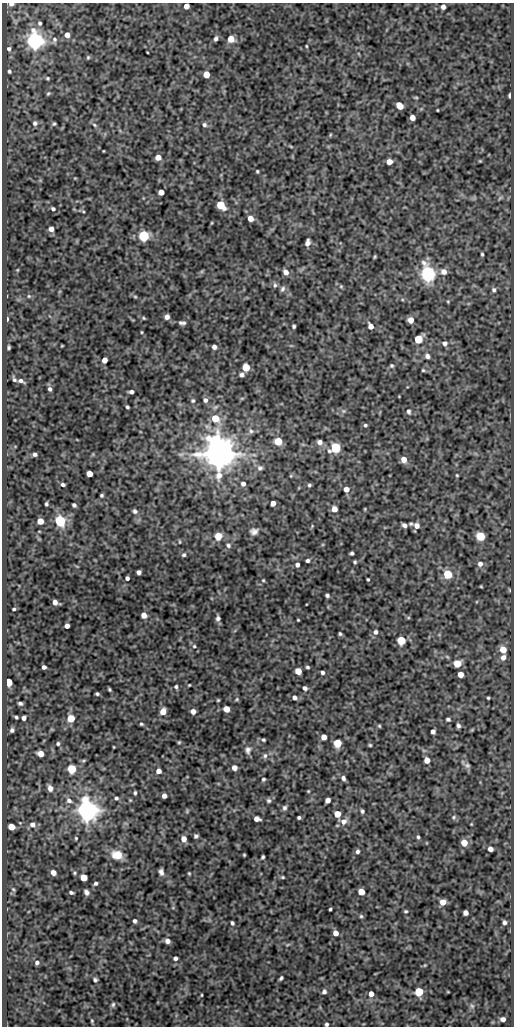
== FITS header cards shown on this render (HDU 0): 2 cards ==
NAXIS1  =                  512
NAXIS2  =                 1024

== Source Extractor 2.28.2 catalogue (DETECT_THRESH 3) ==
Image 512 x 1024 px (HDU 0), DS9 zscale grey, 1 PNG px = 1 image px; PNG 516 x 1028 px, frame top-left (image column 1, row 1024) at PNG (2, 3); no overlay
Background 75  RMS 0.49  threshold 1.47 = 3 sigma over >= 5 px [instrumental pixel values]
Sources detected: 254; all 254 listed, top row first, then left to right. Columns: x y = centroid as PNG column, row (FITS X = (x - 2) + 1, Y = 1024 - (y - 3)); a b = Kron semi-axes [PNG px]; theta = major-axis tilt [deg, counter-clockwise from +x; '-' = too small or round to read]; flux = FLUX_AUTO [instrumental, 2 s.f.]
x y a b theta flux
11 4 4 3 - 89
186 6 5 4 - 220
443 7 4 4 - 140
40 23 3 3 - 54
67 35 5 5 - 210
54 39 7 6 - 92
216 39 5 3 - 85
231 39 5 5 - 510
35 41 6 6 - 23000
306 46 3 3 - 29
9 49 4 3 - 71
88 57 5 4 - 45
9 71 4 3 - 55
206 74 5 5 - 510
48 78 4 4 - 38
48 93 6 4 43 46
510 95 5 3 - 89
416 97 6 3 -1 35
399 106 6 5 - 550
437 110 3 2 - 26
412 117 5 4 - 220
35 123 6 6 - 89
54 124 5 4 - 47
94 125 7 4 -29 63
204 125 6 5 - 76
330 135 5 3 - 30
103 151 3 2 - 20
158 157 5 5 - 280
480 161 4 3 - 28
389 162 5 4 - 330
257 171 3 3 - 37
161 192 5 4 - 300
500 198 8 3 45 42
221 205 6 5 - 1400
53 209 4 4 - 68
83 211 5 3 - 33
250 218 5 5 - 280
51 229 5 5 - 180
144 236 5 5 - 4900
308 243 6 4 78 170
482 254 3 3 - 43
375 257 6 3 81 35
17 270 5 3 - 25
286 272 6 5 - 180
444 272 7 6 - 210
428 274 6 6 - 15000
275 285 7 6 - 73
341 286 5 5 - 39
282 289 8 6 58 82
494 290 6 5 - 80
29 296 5 4 - 37
135 297 5 3 - 35
448 302 4 4 - 30
167 317 5 4 - 160
144 318 5 4 - 38
7 319 4 2 - 71
411 320 5 5 - 290
184 323 6 6 - 85
294 326 3 3 - 54
371 326 5 4 - 230
142 332 4 3 - 28
418 339 5 5 - 1500
445 343 6 6 - 110
62 346 3 2 - 23
214 347 4 4 - 110
9 348 4 3 - 52
427 356 6 5 - 110
104 360 5 4 - 260
392 365 5 5 - 50
246 367 5 5 - 940
423 370 4 3 - 37
242 375 5 4 - 93
14 379 7 4 -62 67
21 381 8 4 -24 93
50 389 5 4 - 83
131 392 5 4 - 94
205 400 6 5 - 110
193 401 5 5 - 55
127 407 3 3 - 51
343 411 6 5 - 60
409 411 7 5 -76 80
215 418 6 5 - 830
365 425 5 4 - 52
251 431 7 6 - 83
278 441 5 5 - 1100
320 442 5 5 - 150
335 447 6 5 - 3800
35 454 4 4 - 87
181 454 9 5 7 91
218 454 9 8 - 89000
254 455 6 4 -18 46
404 459 6 5 - 280
260 468 7 7 - 99
89 474 5 4 - 330
457 475 4 3 - 32
243 484 5 5 - 120
63 485 4 3 - 71
309 485 5 4 - 53
346 489 5 5 - 230
102 495 3 3 - 49
273 503 5 4 - 190
46 504 4 3 - 56
74 505 4 4 - 74
334 509 5 5 - 270
365 509 5 3 - 27
135 511 6 5 - 79
40 521 5 5 - 450
60 521 5 5 - 4700
411 524 4 3 - 45
404 525 5 4 - 110
417 526 6 6 - 180
254 531 10 8 9 150
218 536 6 6 - 450
480 536 5 5 - 1600
179 542 5 2 - 27
228 545 6 5 - 69
352 553 4 3 - 62
184 555 5 5 - 63
307 561 4 3 - 76
355 562 3 3 - 44
480 564 6 6 - 140
297 565 5 5 - 110
139 572 4 4 - 110
448 574 5 5 - 1900
127 578 4 4 - 89
368 579 3 2 - 36
263 580 4 3 - 32
481 586 4 3 - 29
509 590 5 3 - 27
327 595 4 3 - 68
55 602 5 4 - 170
14 609 3 3 - 48
144 615 5 4 - 270
218 618 6 5 - 89
298 620 3 3 - 28
67 626 4 4 - 150
375 632 6 5 - 100
340 634 5 4 - 49
401 640 5 5 - 1600
194 646 5 4 - 44
503 650 5 5 - 450
503 657 7 6 - 150
457 664 5 5 - 850
44 667 4 4 - 97
307 667 4 3 - 51
298 671 5 5 - 570
322 672 4 3 - 80
460 674 5 4 - 270
8 682 5 4 - 1300
189 685 3 2 - 29
176 687 5 5 - 62
305 688 5 4 - 110
109 690 3 3 - 39
97 694 4 3 - 51
294 698 5 5 - 120
488 698 3 3 - 36
237 699 6 4 37 41
218 700 3 3 - 32
20 703 4 3 - 78
226 709 5 5 - 400
163 711 5 5 - 380
193 711 4 4 - 180
16 717 4 3 - 51
24 718 4 4 - 120
71 718 5 5 - 930
448 719 4 3 - 67
141 724 5 4 - 45
379 726 5 4 - 37
458 726 5 3 - 82
12 730 4 4 - 77
433 731 4 4 - 110
324 737 5 4 - 220
263 740 3 3 - 45
179 742 4 4 - 38
337 743 5 5 - 1300
58 744 5 4 - 55
370 745 3 3 - 39
114 747 3 2 - 23
248 750 10 7 86 140
40 754 5 5 - 320
265 756 7 5 88 83
427 760 5 5 - 240
467 765 8 6 -23 88
234 768 5 4 - 210
72 769 5 5 - 1600
158 771 5 5 - 190
343 778 5 4 - 94
263 779 4 4 - 50
50 788 7 6 - 170
308 791 4 3 - 29
135 793 4 3 - 51
164 796 4 4 - 140
116 798 5 5 - 70
69 800 8 7 - 140
328 800 5 4 - 170
269 801 6 5 - 66
284 808 6 5 - 81
87 810 7 6 - 37000
187 811 6 4 50 44
362 811 5 4 - 63
337 814 5 5 - 570
299 817 3 3 - 57
454 817 6 5 - 56
257 819 6 4 -10 180
344 821 8 7 - 220
32 824 7 7 - 160
11 827 5 5 - 400
196 836 4 4 - 74
418 837 4 3 - 52
76 838 4 3 - 35
184 839 6 5 - 250
464 843 6 5 - 410
490 849 5 4 - 170
357 851 6 5 - 71
117 855 11 9 -15 510
244 855 3 2 - 31
263 857 4 3 - 54
161 872 6 4 -75 120
53 873 5 4 - 190
74 873 4 4 - 39
189 873 4 3 - 34
84 877 5 5 - 710
283 877 5 3 - 38
96 883 4 4 - 72
13 889 5 4 - 36
71 892 4 3 - 69
86 892 6 5 - 120
361 892 5 5 - 600
443 902 5 5 - 330
330 909 3 3 - 46
406 911 5 3 - 42
466 913 5 4 - 170
361 916 5 5 - 48
135 921 4 4 - 84
504 922 5 4 - 89
232 923 4 3 - 65
335 933 5 4 - 240
167 941 5 5 - 150
288 944 6 4 20 40
175 958 4 4 - 89
37 962 6 5 - 79
425 965 5 4 - 33
281 978 5 3 - 58
95 980 5 5 - 68
324 992 5 5 - 92
419 992 5 5 - 1700
448 992 4 2 - 23
371 994 4 4 - 260
202 995 4 2 - 28
113 1005 7 6 - 67
472 1006 6 6 - 82
503 1019 5 5 - 160
92 1021 5 3 - 39
327 1024 3 3 - 59
At the frame edge (FLAGS 8, measured only in part): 3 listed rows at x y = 11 4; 186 6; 327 1024